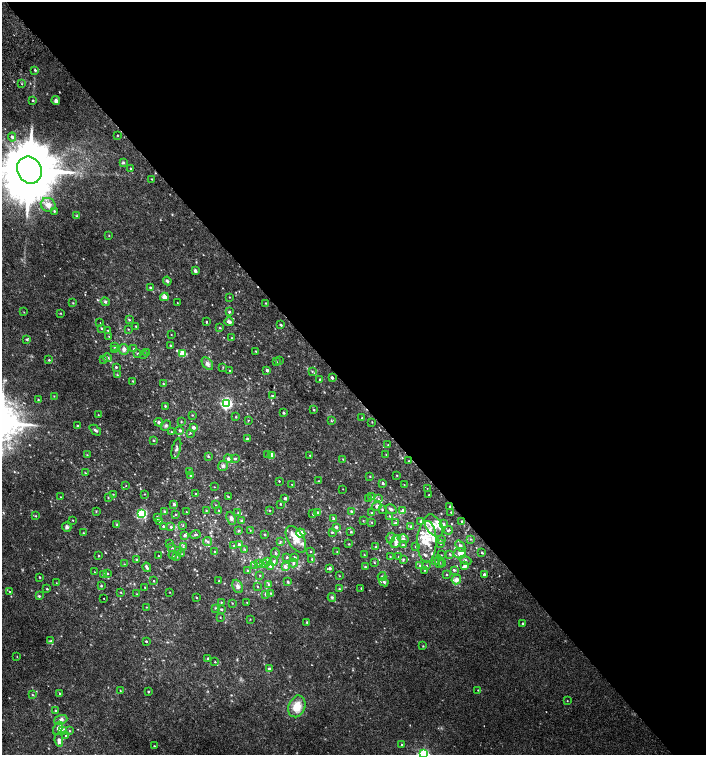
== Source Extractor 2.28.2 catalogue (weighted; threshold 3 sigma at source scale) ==
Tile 8 of 4 x 4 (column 4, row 2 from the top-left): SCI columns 4408-5815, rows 3047-4551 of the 6060 x 6084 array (HDU 1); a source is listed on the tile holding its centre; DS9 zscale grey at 2 x 2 block average (1 PNG px = mean of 2 x 2 image px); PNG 708 x 757 px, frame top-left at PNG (2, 2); each listed source drawn as its Kron ellipse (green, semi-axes under 4 px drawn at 4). Shown black and unused: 52% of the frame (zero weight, under 2 of 3 exposures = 2% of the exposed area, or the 3 px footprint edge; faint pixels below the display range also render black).
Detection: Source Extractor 2.28.2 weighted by HDU 2 'WHT'; one run over the whole footprint, this tile lists its part. Background 0.0239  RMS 0.0055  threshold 0.0246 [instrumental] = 3 sigma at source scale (4.5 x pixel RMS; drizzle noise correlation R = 1.50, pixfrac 1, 0.0396/0.0396 arcsec/px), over >= 5 px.
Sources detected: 350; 1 cosmic-ray / hot-pixel residue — neither listed nor drawn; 1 coinciding with a brighter row at this scale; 32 inside a brighter listed object's ellipse — not listed separately; the other 316 listed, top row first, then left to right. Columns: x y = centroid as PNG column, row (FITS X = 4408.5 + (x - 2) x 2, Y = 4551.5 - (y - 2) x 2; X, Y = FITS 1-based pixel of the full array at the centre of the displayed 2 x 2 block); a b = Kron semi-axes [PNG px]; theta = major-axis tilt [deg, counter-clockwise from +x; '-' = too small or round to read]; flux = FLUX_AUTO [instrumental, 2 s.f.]
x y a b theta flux
35 70 3 2 - 1.4
22 84 2 2 - 0.67
33 101 2 2 - 1.3
56 101 4 4 - 3.6
117 135 2 2 - 0.6
12 137 4 3 - 2.5
123 163 4 4 - 1.5
131 168 2 2 - 0.96
29 170 14 12 -60 11000
152 179 2 2 - 0.63
48 205 7 6 - 6.4
54 211 2 2 - 1.1
77 216 3 3 - 1.1
109 236 2 2 - 0.52
195 271 3 2 - 5.9
167 281 4 3 - 1.9
150 287 3 3 - 1.2
164 297 4 3 - 9.1
230 297 2 2 - 0.54
105 302 5 4 - 1.9
73 303 3 3 - 1
177 303 2 2 - 0.51
266 303 2 2 - 0.71
24 312 3 2 - 0.52
229 312 2 2 - 2.2
60 313 3 2 - 0.7
129 320 3 3 - 1.2
100 322 2 2 - 0.7
206 322 2 2 - 1.4
229 322 4 3 - 5.5
280 325 3 2 - 1.5
136 326 2 2 - 0.8
101 328 3 2 - 1
220 328 3 2 - 0.82
128 329 2 2 - 0.72
108 331 3 2 - 0.8
171 334 2 2 - 0.42
109 336 2 2 - 0.69
232 338 2 2 - 0.77
27 339 4 3 - 1.4
170 345 2 2 - 1.1
115 346 3 3 - 1.1
124 349 5 5 - 4.3
134 349 3 3 - 1.2
115 350 3 3 - 3.4
256 351 3 2 - 0.81
137 353 3 3 - 0.84
147 353 2 2 - 0.75
183 354 3 3 - 41
144 355 2 2 - 0.75
107 358 5 4 - 2.6
103 359 4 3 - 1.8
49 360 3 3 - 1.1
280 361 2 2 - 0.67
276 362 3 2 - 0.72
207 364 7 4 -53 3.5
116 367 3 2 - 1.4
223 367 3 2 - 0.69
267 370 2 2 - 3.6
229 371 2 2 - 0.57
312 371 3 3 - 1.1
117 375 3 2 - 0.71
332 378 3 2 - 2
320 380 2 2 - 2.5
133 381 2 2 - 0.8
163 384 2 2 - 0.5
54 396 3 2 - 0.55
272 396 3 3 - 1.7
38 399 3 3 - 1.1
226 403 4 3 - 210
165 406 2 2 - 1.2
314 410 2 2 - 1
284 413 2 2 - 1.9
98 415 3 2 - 0.48
192 415 3 2 - 0.79
236 417 3 2 - 0.96
362 418 3 3 - 1
248 420 2 2 - 0.93
331 421 3 2 - 0.93
159 422 4 4 - 2.9
181 422 2 2 - 0.76
372 422 3 2 - 0.63
78 426 3 2 - 1.6
166 426 5 4 - 2.2
193 427 2 2 - 6.2
95 430 6 3 -43 2.1
180 430 4 3 - 1.6
171 432 2 2 - 0.86
190 433 3 2 - 0.82
247 439 2 2 - 3.7
153 440 3 2 - 1.1
388 445 2 2 - 0.65
176 449 11 4 76 3.1
268 454 3 2 - 1
87 455 3 2 - 0.8
272 455 2 2 - 16
310 455 2 2 - 0.68
386 455 2 2 - 0.46
208 456 3 3 - 1.2
228 459 4 4 - 3.5
235 459 3 3 - 1.7
343 459 3 2 - 0.65
409 461 2 2 - 0.72
223 466 5 5 - 3.4
190 472 3 2 - 0.75
85 473 3 2 - 0.6
190 475 3 2 - 0.81
397 475 2 2 - 0.81
370 476 3 2 - 0.81
279 481 2 2 - 0.87
319 481 3 2 - 0.83
383 483 2 2 - 2
292 485 2 2 - 0.49
404 485 2 2 - 0.42
126 486 2 2 - 0.43
214 487 2 2 - 0.47
427 488 2 2 - 0.37
343 489 2 2 - 0.41
113 494 2 2 - 0.64
144 494 2 2 - 0.42
196 494 2 2 - 1.6
429 495 2 2 - 0.63
61 497 2 2 - 0.58
228 497 3 2 - 0.89
372 497 3 3 - 0.97
108 498 2 2 - 0.59
285 498 3 3 - 2.7
369 498 3 2 - 0.74
378 499 3 3 - 1.2
174 504 3 3 - 2.2
280 504 2 2 - 1
216 505 2 2 - 0.44
377 506 5 3 - 2.9
450 507 3 3 - 1.6
382 509 3 2 - 1.1
391 509 6 3 -31 2.8
219 510 3 2 - 0.67
269 510 3 2 - 0.7
96 511 3 2 - 0.67
206 511 3 2 - 0.76
351 511 3 3 - 1.7
403 511 3 3 - 8.3
165 512 3 3 - 2
186 512 2 2 - 0.62
451 512 2 2 - 0.76
238 513 2 2 - 0.69
318 513 2 2 - 3.7
372 513 3 2 - 0.93
141 514 3 3 - 96
175 514 3 3 - 1.1
313 514 2 2 - 1.7
36 516 3 3 - 1
390 516 4 2 - 1.1
157 518 4 3 - 2.1
231 518 7 4 -70 2.9
333 519 3 3 - 2.8
73 520 2 2 - 0.59
242 521 4 4 - 1.7
363 521 3 2 - 0.63
421 521 3 3 - 3.7
462 521 2 2 - 1.3
160 522 3 3 - 1
372 522 3 2 - 0.76
396 523 4 2 - 1.1
443 524 4 3 - 1.9
117 525 3 3 - 1.2
183 525 3 2 - 0.66
434 525 12 8 -56 11
163 526 3 2 - 2.5
411 526 3 2 - 1.4
67 527 5 4 - 2.7
171 527 3 2 - 2.4
336 527 3 2 - 3.1
239 530 3 3 - 1.3
250 530 2 2 - 0.6
448 530 4 2 - 1.3
332 532 3 3 - 1.3
351 532 3 2 - 0.99
84 533 3 2 - 0.6
301 533 4 4 - 9.1
264 534 2 2 - 0.92
185 535 3 3 - 3.1
195 535 5 3 - 2
391 538 5 4 - 2.6
296 539 15 8 -59 14
403 539 5 4 - 2.5
471 539 3 2 - 0.78
442 540 3 2 - 0.82
280 541 3 2 - 0.99
207 542 4 4 - 2.5
396 542 6 5 - 4.1
427 542 20 9 89 21
169 544 3 2 - 0.67
349 544 3 2 - 0.88
441 544 2 2 - 0.41
239 545 3 3 - 3.4
403 545 3 2 - 1.5
234 546 3 3 - 1
415 546 2 2 - 0.7
460 546 6 3 -52 3.3
183 547 3 2 - 1
376 547 2 2 - 2.3
172 548 4 3 - 1.2
245 549 3 2 - 0.92
178 550 4 2 - 0.96
215 552 3 2 - 1.4
311 552 2 2 - 0.65
337 552 2 2 - 0.52
275 553 5 2 - 1.2
460 553 6 5 - 7.9
482 553 2 2 - 1.5
182 554 2 2 - 0.44
450 554 3 3 - 1.1
173 555 4 3 - 1.6
364 555 3 2 - 0.65
441 555 3 2 - 0.62
99 556 3 2 - 0.85
158 556 2 2 - 0.7
398 556 3 2 - 0.81
176 557 4 3 - 1.3
287 557 3 3 - 1.1
294 557 4 3 - 1.3
390 557 3 2 - 0.76
137 559 3 2 - 0.87
312 559 2 2 - 1.2
403 560 4 3 - 1.1
465 560 6 3 -23 2.2
268 561 3 3 - 4.7
274 561 4 3 - 1.6
374 562 3 2 - 0.89
435 562 3 2 - 0.85
439 562 6 2 -78 1.4
293 563 4 3 - 2.5
124 564 3 2 - 0.48
259 564 3 3 - 0.89
263 564 4 3 - 1.5
443 564 3 3 - 1.1
420 565 4 3 - 1.4
255 566 3 3 - 1.3
271 566 3 3 - 6.6
427 566 3 2 - 0.83
465 566 3 3 - 7.2
147 567 5 2 - 3.5
285 567 3 3 - 5.5
365 567 3 2 - 1.4
330 568 3 2 - 3.4
424 570 2 2 - 0.6
454 570 3 3 - 1.6
248 571 2 2 - 1
94 572 2 2 - 0.38
107 573 3 2 - 1.3
484 574 2 2 - 3.3
104 575 3 3 - 3.8
260 575 2 2 - 0.75
446 575 2 2 - 0.74
340 576 2 2 - 0.57
382 576 4 3 - 2.1
40 577 2 2 - 0.92
456 579 5 4 - 6.5
154 581 2 2 - 0.73
219 581 2 2 - 0.69
288 582 3 2 - 1.6
384 582 4 4 - 2
56 583 2 2 - 0.46
269 585 3 3 - 2
101 586 3 3 - 1.3
238 586 7 5 -66 4.2
145 587 2 2 - 0.65
258 587 2 2 - 0.61
361 588 2 2 - 0.69
47 589 3 2 - 1.1
339 589 2 2 - 1.7
10 592 2 2 - 0.7
121 592 3 2 - 0.74
170 592 2 2 - 0.47
271 593 3 3 - 0.94
137 594 2 2 - 0.58
265 594 3 2 - 1
39 596 4 3 - 1.4
332 597 4 4 - 1.7
104 598 2 2 - 0.6
196 598 2 2 - 0.86
221 602 2 2 - 0.8
247 602 2 2 - 0.61
232 603 2 2 - 0.59
146 607 3 2 - 0.49
216 608 4 3 - 1.1
222 609 3 3 - 1.5
220 617 2 2 - 0.61
250 619 2 2 - 0.53
307 622 4 3 - 1.2
523 624 3 2 - 1.5
51 641 3 3 - 1.4
146 641 2 2 - 1.2
423 646 3 3 - 0.78
17 657 2 2 - 0.51
208 658 2 2 - 1.9
215 662 2 2 - 0.84
269 669 3 3 - 2.7
120 690 2 2 - 0.61
478 690 2 2 - 0.51
148 692 2 2 - 1.1
59 693 2 2 - 1.5
32 695 3 2 - 1.1
567 701 2 2 - 0.5
297 706 11 8 69 19
55 710 3 2 - 1.2
61 720 7 4 22 5.2
58 728 7 4 67 4.6
62 731 4 3 - 2.1
70 731 3 2 - 0.94
66 736 2 2 - 0.86
59 740 7 4 -83 5
402 744 2 2 - 0.88
154 746 2 2 - 0.68
423 754 4 3 - 140
Isophote crosses this tile's border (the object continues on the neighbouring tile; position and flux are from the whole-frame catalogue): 2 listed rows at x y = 29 170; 423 754
Diffuse or blended objects may show on this block-average render without a row.